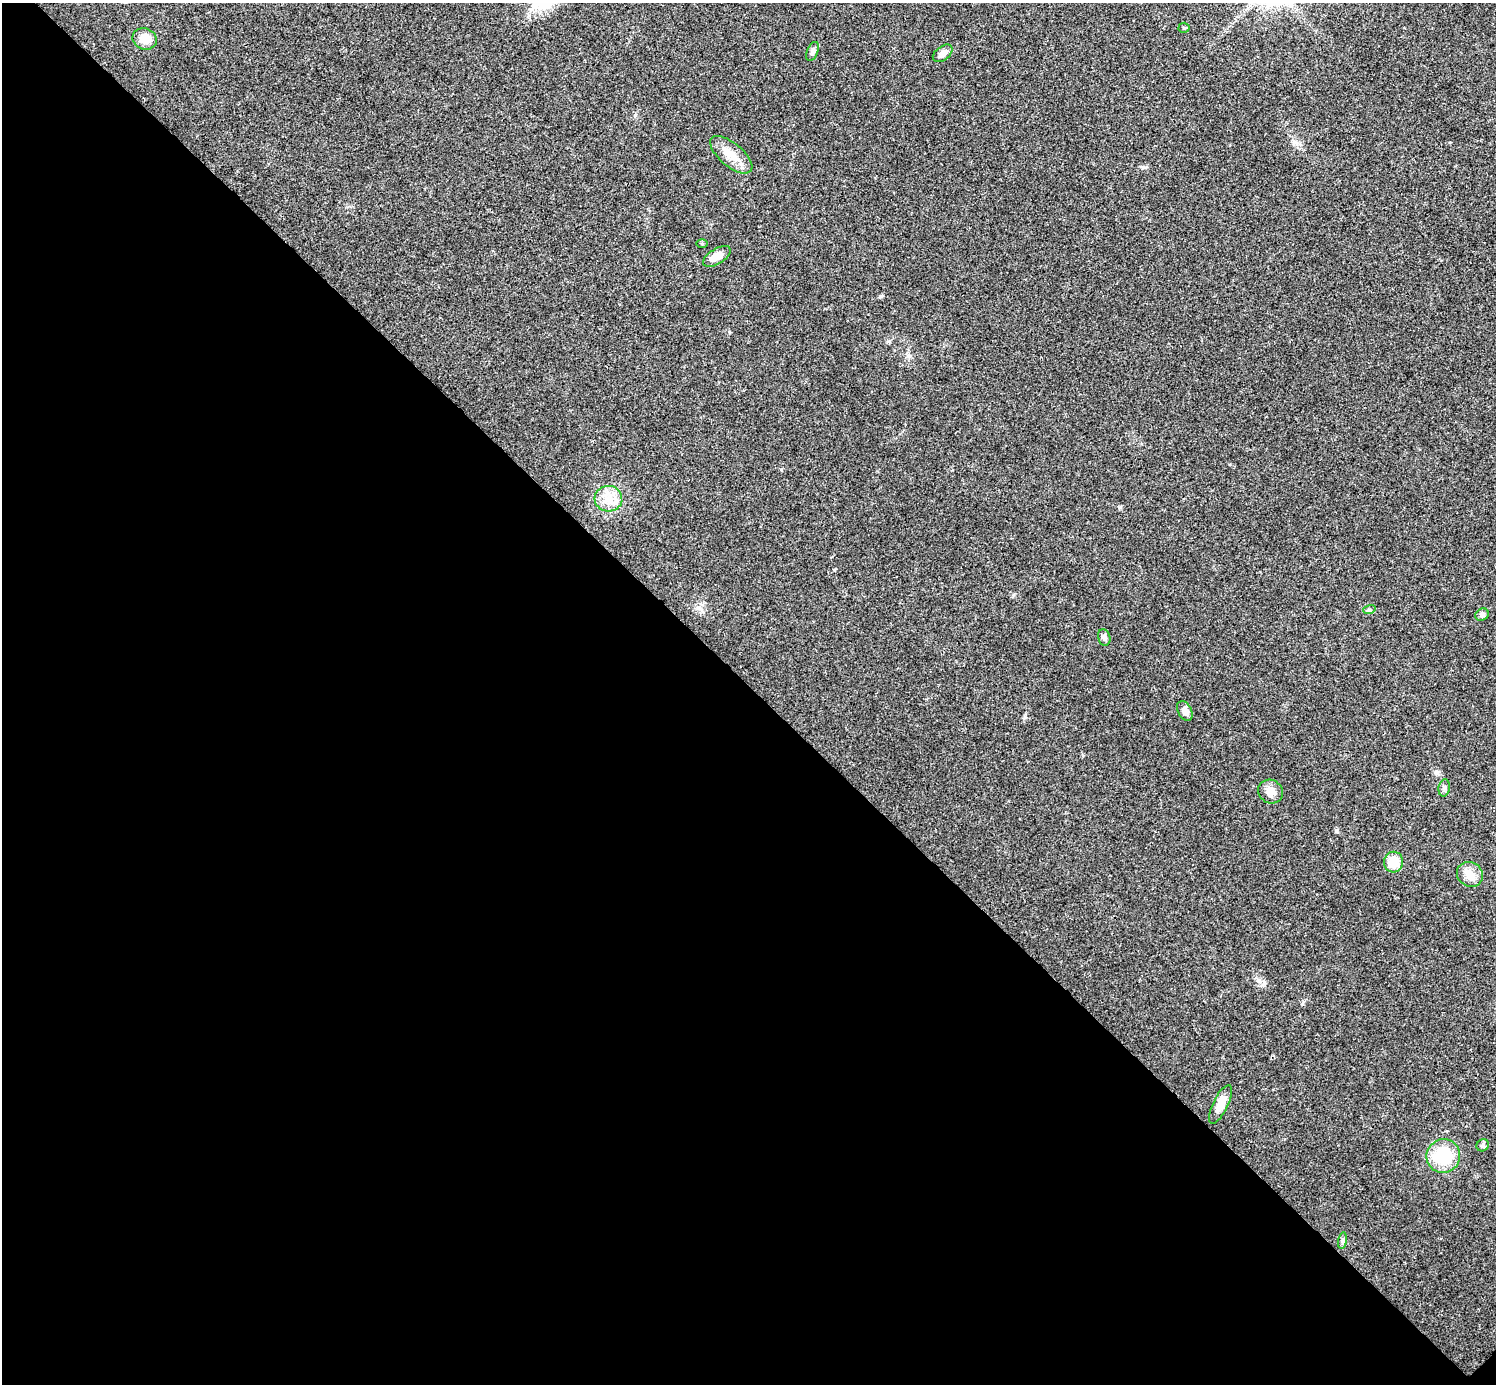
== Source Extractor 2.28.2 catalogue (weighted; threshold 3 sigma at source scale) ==
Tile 14 of 4 x 4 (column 2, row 4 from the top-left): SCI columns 1498-2991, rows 159-1540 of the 5985 x 5985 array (HDU 1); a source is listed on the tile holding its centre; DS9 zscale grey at full resolution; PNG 1498 x 1386 px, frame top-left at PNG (2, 3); each listed source drawn as its Kron ellipse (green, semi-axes under 4 px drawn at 4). Shown black and unused: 51% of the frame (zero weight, under 3 of 4 exposures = <1% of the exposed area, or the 3 px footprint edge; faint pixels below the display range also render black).
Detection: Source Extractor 2.28.2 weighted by HDU 2 'WHT'; one run over the whole footprint, this tile lists its part. Background 0.0196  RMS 0.004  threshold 0.0179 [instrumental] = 3 sigma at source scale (4.5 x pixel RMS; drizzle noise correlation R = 1.50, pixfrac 1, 0.05/0.05 arcsec/px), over >= 5 px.
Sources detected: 20; all 20 listed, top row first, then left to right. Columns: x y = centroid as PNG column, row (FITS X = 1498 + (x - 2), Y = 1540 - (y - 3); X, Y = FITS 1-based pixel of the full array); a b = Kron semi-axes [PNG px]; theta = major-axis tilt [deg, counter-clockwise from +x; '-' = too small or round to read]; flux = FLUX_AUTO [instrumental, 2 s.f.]
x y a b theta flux
1184 28 5 5 - 0.53
145 39 12 10 -20 5.1
813 51 10 5 66 1.3
943 53 11 7 37 2.1
731 155 26 11 -40 6.1
702 244 5 3 - 0.4
717 256 15 7 31 4
608 499 14 13 - 5.5
1369 610 6 4 17 0.57
1482 615 7 6 - 1.2
1104 637 8 6 -76 1.3
1185 711 11 7 -63 2.5
1444 788 8 5 80 1.1
1270 792 13 11 -31 3.9
1394 862 10 9 - 7.4
1470 874 13 12 - 3.9
1220 1104 21 7 64 4.5
1483 1145 6 5 - 0.96
1443 1156 17 16 - 16
1343 1241 8 4 82 0.88
Unlisted compact peaks at least as high as the median listed source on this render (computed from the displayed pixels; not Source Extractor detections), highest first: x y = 880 296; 1336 831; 1119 507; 1437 772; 1143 167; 781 469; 1025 718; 1302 1004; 729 332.